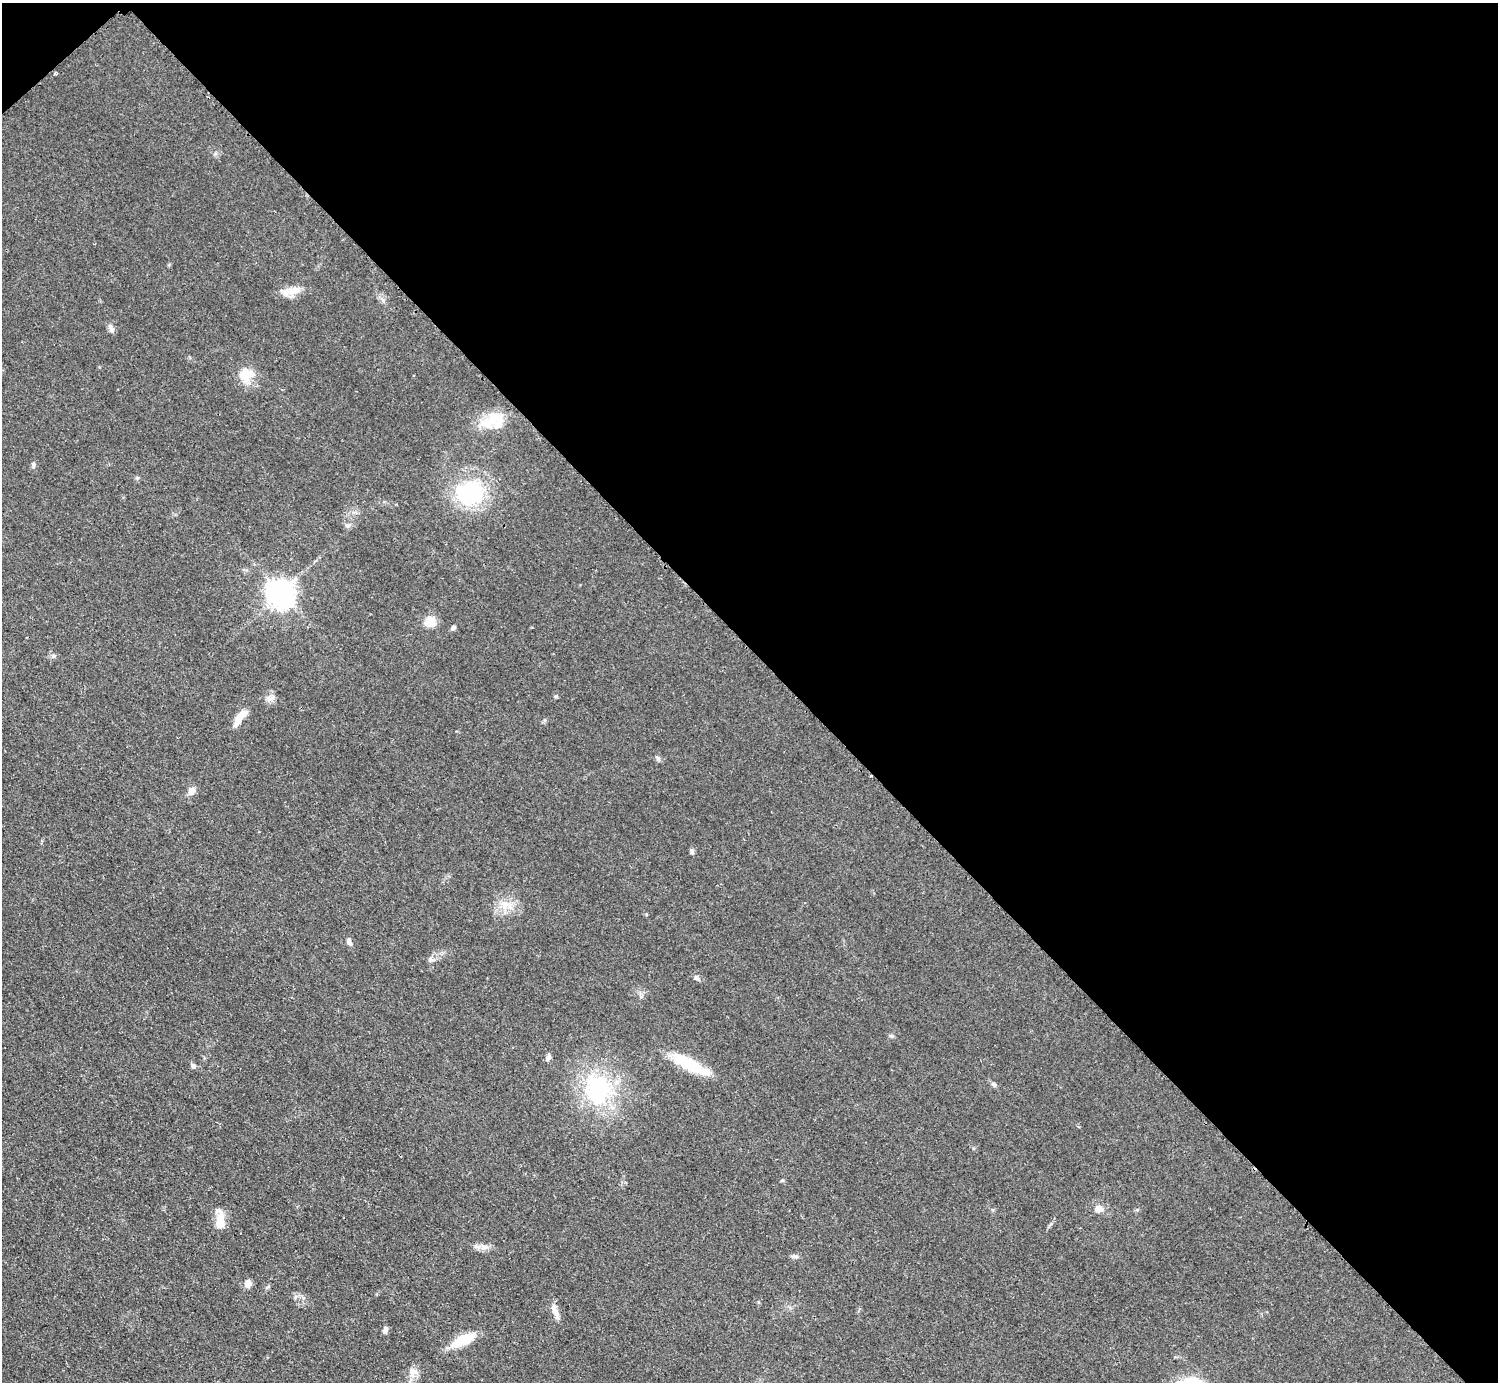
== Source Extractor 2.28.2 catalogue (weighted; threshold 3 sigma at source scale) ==
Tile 3 of 4 x 4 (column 3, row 1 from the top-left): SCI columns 2998-4493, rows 4448-5827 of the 5989 x 5988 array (HDU 1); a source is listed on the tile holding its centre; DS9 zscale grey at full resolution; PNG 1500 x 1384 px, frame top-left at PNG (2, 3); no overlay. Shown black and unused: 47% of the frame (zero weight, under 2 of 3 exposures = <1% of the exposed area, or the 3 px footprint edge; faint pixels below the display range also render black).
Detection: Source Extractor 2.28.2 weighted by HDU 2 'WHT'; one run over the whole footprint, this tile lists its part. Background 0.05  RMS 0.0069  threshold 0.0312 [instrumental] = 3 sigma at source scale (4.5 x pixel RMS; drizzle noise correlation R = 1.50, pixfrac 1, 0.05/0.05 arcsec/px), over >= 5 px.
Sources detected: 40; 1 inside a brighter object's white glare — not listed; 2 inside a brighter listed object's ellipse — not listed separately; the other 37 listed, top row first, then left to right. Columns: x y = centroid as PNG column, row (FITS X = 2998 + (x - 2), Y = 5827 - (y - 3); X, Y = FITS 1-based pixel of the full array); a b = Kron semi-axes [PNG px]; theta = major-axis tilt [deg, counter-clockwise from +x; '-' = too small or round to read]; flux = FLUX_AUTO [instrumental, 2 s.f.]
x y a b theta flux
56 74 4 3 - 0.94
294 291 22 9 4 8.7
111 328 13 6 -61 2.5
246 375 19 17 31 13
492 420 20 13 44 13
33 465 8 4 87 1.5
470 493 36 30 10 56
348 526 7 5 43 1.6
281 593 9 8 - 790
430 622 13 12 - 11
453 628 6 5 - 1.7
53 656 6 5 - 1.2
556 696 6 3 19 0.83
269 698 10 7 -23 3.3
240 717 24 8 54 8.2
658 758 6 5 - 1.3
191 791 9 7 59 4.7
692 851 6 5 - 1.3
505 905 12 12 - 8.2
349 941 10 5 -76 2.2
430 959 8 7 - 2
696 978 8 6 -35 1.8
891 1036 6 4 42 1.1
548 1058 9 6 60 2.1
690 1064 46 12 -27 29
193 1066 7 6 - 1.7
994 1084 8 5 -45 1.5
598 1089 43 36 -75 68
1099 1209 9 8 - 4.8
220 1221 23 11 84 9.4
484 1247 12 7 7 4.1
794 1256 11 4 -4 1.7
248 1283 9 7 70 4.6
555 1311 22 6 -72 5.1
385 1330 8 6 82 2.4
463 1340 28 10 27 19
413 1372 16 11 87 5.8
Unlisted compact peaks at least as high as the median listed source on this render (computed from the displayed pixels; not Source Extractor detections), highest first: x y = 383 300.